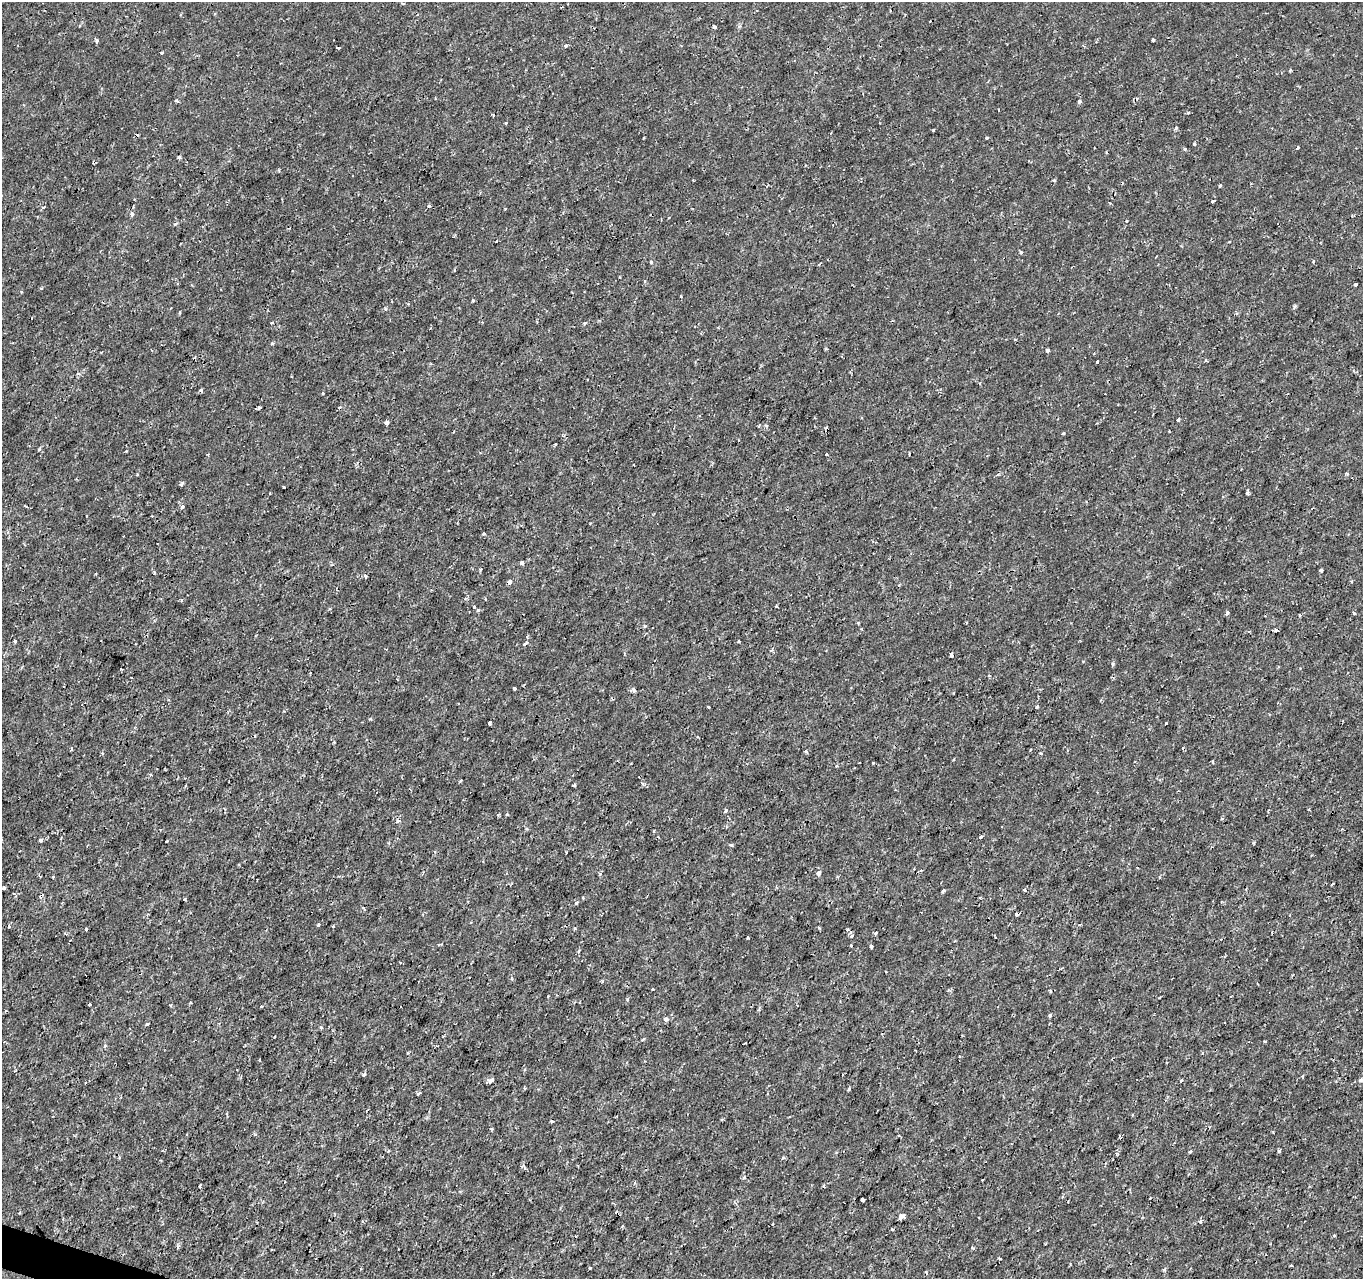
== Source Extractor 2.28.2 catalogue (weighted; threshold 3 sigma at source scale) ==
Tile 7 of 4 x 4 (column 3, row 2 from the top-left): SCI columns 2723-4083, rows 2768-4044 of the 5451 x 5597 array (HDU 1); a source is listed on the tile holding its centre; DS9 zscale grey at full resolution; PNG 1365 x 1281 px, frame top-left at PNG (2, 2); no overlay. Shown black and unused: <1% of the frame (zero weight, under 2 of 3 exposures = <1% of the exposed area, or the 3 px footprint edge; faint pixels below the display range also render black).
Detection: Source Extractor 2.28.2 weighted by HDU 2 'WHT'; one run over the whole footprint, this tile lists its part. Background -7.05e-05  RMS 9.5e-04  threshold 0.00429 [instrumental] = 3 sigma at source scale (4.5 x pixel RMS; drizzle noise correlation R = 1.50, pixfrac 1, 0.0396/0.0396 arcsec/px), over >= 5 px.
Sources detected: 190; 18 cosmic-ray / hot-pixel residue — not listed; the other 172 listed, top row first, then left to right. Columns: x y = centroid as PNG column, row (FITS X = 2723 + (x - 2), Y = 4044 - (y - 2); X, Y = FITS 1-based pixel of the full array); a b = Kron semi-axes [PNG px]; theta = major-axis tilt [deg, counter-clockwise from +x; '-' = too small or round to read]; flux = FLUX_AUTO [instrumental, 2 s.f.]
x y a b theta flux
403 3 5 2 - 0.11
739 26 5 4 - 0.17
715 27 4 3 - 0.45
1153 40 3 3 - 0.4
97 41 4 4 - 0.23
566 45 4 3 - 0.49
161 53 3 3 - 0.29
1290 70 4 3 - 0.1
176 101 5 4 - 0.13
1079 101 5 4 - 0.25
999 110 3 2 - 0.076
506 123 4 3 - 0.077
1176 128 4 4 - 0.16
987 137 3 3 - 0.19
1194 144 4 3 - 0.15
1298 148 4 3 - 0.25
1185 149 4 3 - 0.16
179 157 5 4 - 0.18
693 180 3 2 - 0.09
1054 180 5 3 - 0.11
1220 186 3 3 - 0.21
1213 201 4 3 - 0.37
429 205 4 4 - 0.18
43 207 5 3 - 0.1
132 214 5 4 - 0.23
669 217 3 2 - 0.097
175 224 6 3 45 0.13
1021 252 3 3 - 0.27
1313 261 4 3 - 0.099
651 262 3 3 - 0.24
645 281 5 3 - 0.092
1355 284 3 3 - 0.39
41 288 3 3 - 0.092
681 297 3 2 - 0.07
473 300 3 3 - 0.16
1295 306 7 4 49 0.17
271 323 4 3 - 0.11
585 323 5 3 - 0.2
1015 339 4 3 - 0.12
272 343 5 4 - 0.11
1047 351 3 3 - 0.36
1206 360 5 3 - 0.09
1097 362 3 3 - 0.22
980 383 4 2 - 0.083
201 390 4 3 - 0.2
322 393 3 3 - 0.29
259 408 4 3 - 0.24
1178 420 3 3 - 0.4
386 423 4 3 - 0.8
1063 434 3 3 - 0.17
555 444 3 3 - 0.26
39 449 5 3 - 0.12
826 454 3 2 - 0.092
1347 474 4 4 - 0.11
182 484 6 3 50 0.18
284 487 3 3 - 0.2
1247 493 4 3 - 0.42
182 507 5 4 - 0.24
522 562 4 3 - 0.54
480 570 4 4 - 0.11
1321 570 4 3 - 0.27
366 576 3 3 - 0.32
509 582 4 4 - 0.89
466 598 6 3 4 0.12
474 606 3 3 - 0.49
776 606 3 2 - 0.12
330 609 5 3 - 0.086
478 610 4 3 - 0.18
1227 613 4 4 - 0.3
1300 615 3 3 - 0.13
645 626 6 3 19 0.1
862 629 4 3 - 0.083
1249 631 4 3 - 0.11
15 641 3 3 - 0.58
739 641 3 3 - 0.19
525 644 5 3 - 0.59
772 650 6 4 35 0.14
951 655 4 3 - 2.4
1113 664 5 3 - 0.18
121 669 3 2 - 0.078
989 675 4 3 - 0.15
514 688 3 3 - 0.48
634 690 5 5 - 0.17
458 704 2 2 - 0.068
1037 706 4 3 - 0.18
708 707 3 2 - 0.098
370 719 4 3 - 0.16
490 723 4 3 - 0.51
1166 724 3 3 - 0.62
71 749 4 3 - 0.11
806 751 4 3 - 0.16
1040 753 4 3 - 0.17
873 763 3 3 - 0.14
836 766 4 3 - 0.14
460 781 4 3 - 0.1
574 785 3 3 - 0.13
726 810 3 3 - 0.5
1309 810 3 2 - 0.18
507 814 4 3 - 0.14
398 821 6 4 19 0.2
527 829 4 4 - 0.12
1342 829 4 3 - 0.09
981 837 3 3 - 0.32
41 840 4 4 - 0.24
167 840 2 2 - 0.11
731 845 4 4 - 0.14
819 873 4 4 - 0.88
600 874 5 4 - 0.15
39 876 3 3 - 0.12
4 888 4 3 - 0.18
943 890 4 3 - 0.17
1024 890 3 3 - 0.37
185 899 3 3 - 0.1
576 903 5 4 - 0.21
318 925 4 3 - 0.23
1080 925 3 3 - 0.25
9 926 3 3 - 0.15
332 926 3 2 - 0.12
575 929 3 3 - 0.12
848 929 4 3 - 0.11
876 933 4 3 - 0.15
851 936 5 3 - 0.16
748 937 3 2 - 0.093
439 944 4 3 - 0.18
851 945 3 3 - 0.093
871 946 4 3 - 0.18
652 989 3 2 - 0.12
1050 991 4 4 - 0.12
1231 996 2 2 - 0.073
627 999 4 4 - 0.13
190 1002 3 2 - 0.15
89 1004 4 3 - 0.72
261 1006 4 3 - 0.12
1050 1015 4 3 - 0.18
666 1019 4 4 - 0.61
147 1024 4 3 - 0.48
321 1027 3 3 - 0.27
643 1039 5 3 - 0.13
1265 1041 3 2 - 0.11
745 1043 3 2 - 0.12
105 1046 5 4 - 0.12
364 1074 4 3 - 0.57
490 1080 6 4 22 0.46
1182 1080 4 2 - 0.11
1361 1080 5 4 - 0.16
525 1088 5 3 - 0.099
849 1089 4 3 - 0.12
418 1093 5 3 - 0.17
1133 1115 3 3 - 0.12
1119 1136 4 3 - 0.088
388 1151 4 2 - 0.086
1190 1151 3 3 - 0.23
1279 1151 4 4 - 0.14
783 1157 5 3 - 0.11
744 1177 5 4 - 0.14
982 1180 3 2 - 0.074
200 1186 4 3 - 0.13
824 1186 3 3 - 0.16
862 1199 4 3 - 0.53
617 1213 4 3 - 0.71
901 1217 7 4 30 1.2
363 1221 4 3 - 0.13
1200 1221 5 4 - 0.23
772 1224 3 2 - 0.076
892 1229 3 3 - 0.35
1334 1235 3 2 - 0.14
973 1248 5 3 - 0.098
999 1259 4 2 - 0.11
1291 1266 3 3 - 0.2
590 1268 3 3 - 0.16
1164 1269 5 4 - 0.14
926 1272 4 3 - 0.1
Overlapping masked pixels (flux is a lower limit): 2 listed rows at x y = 509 582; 617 1213
Isophote crosses this tile's border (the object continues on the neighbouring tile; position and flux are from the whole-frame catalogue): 1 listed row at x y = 926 1272
Unlisted compact peaks at least as high as the median listed source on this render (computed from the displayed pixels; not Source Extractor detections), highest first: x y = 933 130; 1354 613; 385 308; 819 928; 1188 113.